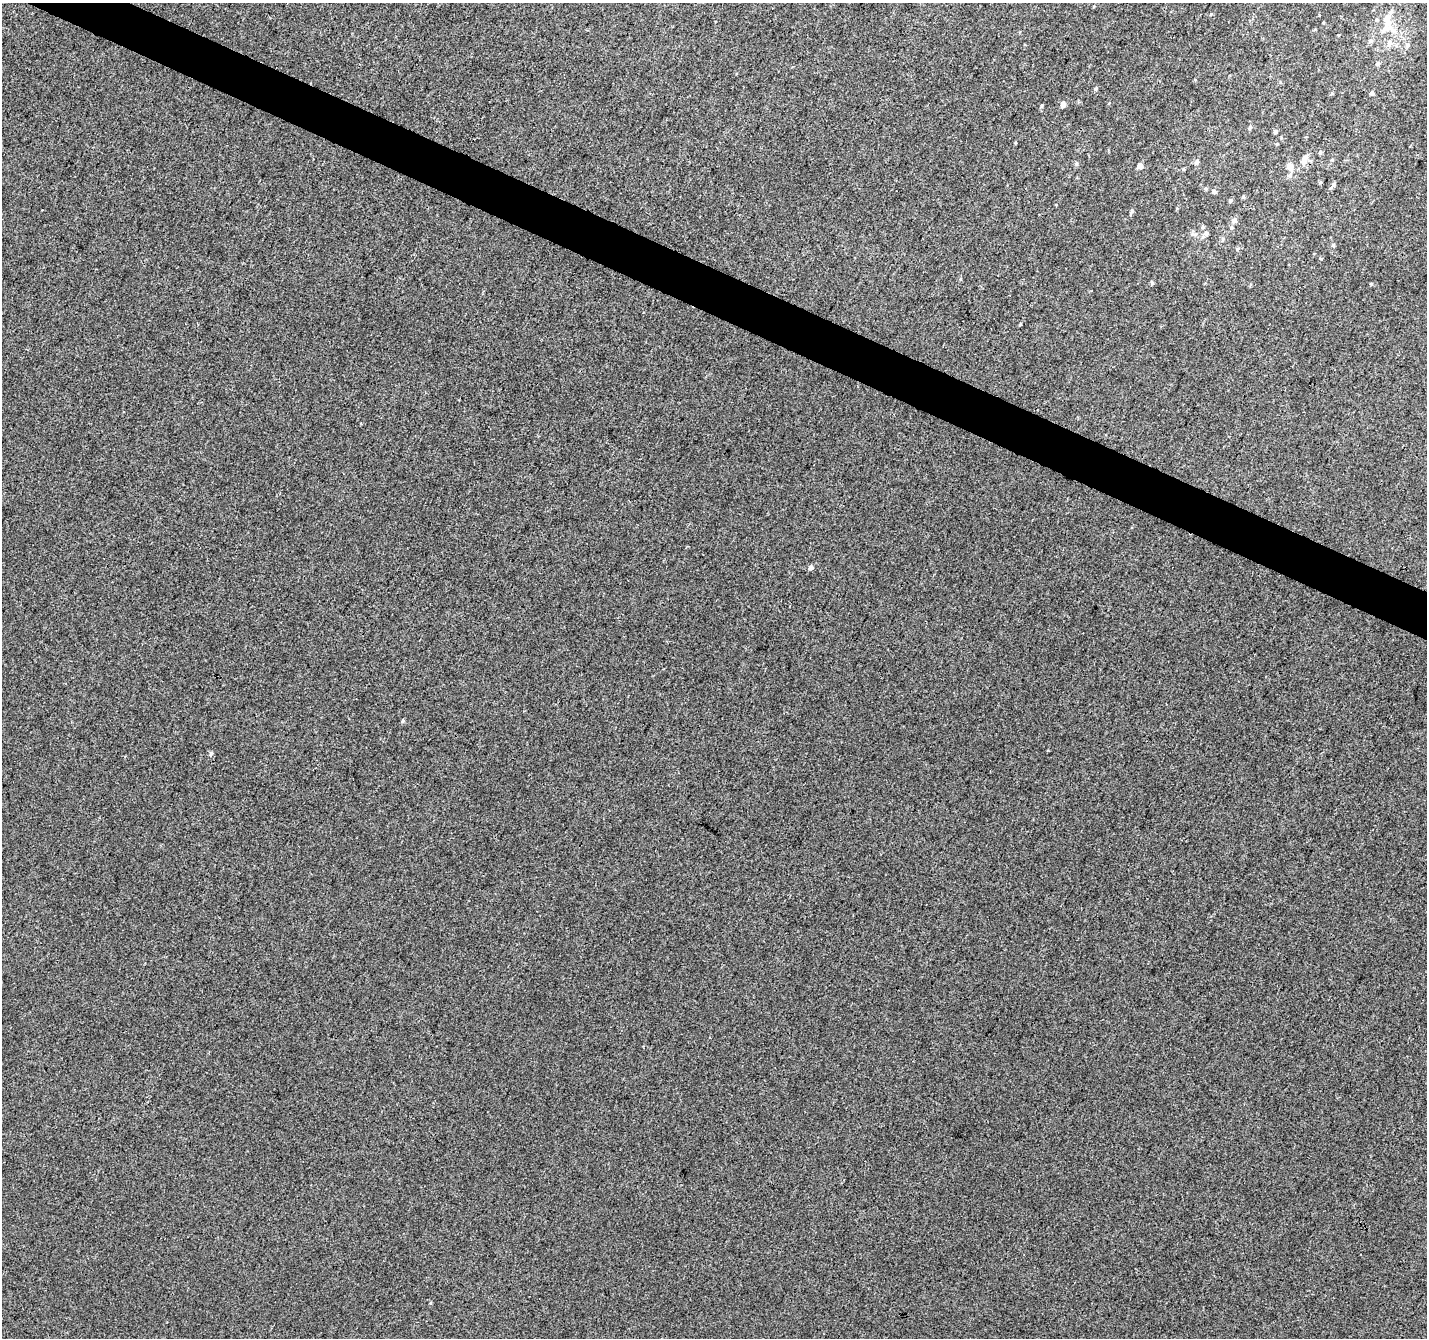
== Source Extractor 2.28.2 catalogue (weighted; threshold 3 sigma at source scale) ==
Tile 11 of 4 x 4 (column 3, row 3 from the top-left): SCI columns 2851-4275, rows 1540-2875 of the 5709 x 5816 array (HDU 1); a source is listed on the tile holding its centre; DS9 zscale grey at full resolution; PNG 1429 x 1340 px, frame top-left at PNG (2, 3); no overlay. Shown black and unused: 3% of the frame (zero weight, under 3 of 4 exposures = <1% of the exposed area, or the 3 px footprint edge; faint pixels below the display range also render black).
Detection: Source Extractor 2.28.2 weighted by HDU 2 'WHT'; one run over the whole footprint, this tile lists its part. Background 7.35e-04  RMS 0.0034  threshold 0.0153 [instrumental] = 3 sigma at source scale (4.5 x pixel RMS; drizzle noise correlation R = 1.50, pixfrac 1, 0.0396/0.0396 arcsec/px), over >= 5 px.
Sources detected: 40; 3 inside a brighter listed object's ellipse — not listed separately; the other 37 listed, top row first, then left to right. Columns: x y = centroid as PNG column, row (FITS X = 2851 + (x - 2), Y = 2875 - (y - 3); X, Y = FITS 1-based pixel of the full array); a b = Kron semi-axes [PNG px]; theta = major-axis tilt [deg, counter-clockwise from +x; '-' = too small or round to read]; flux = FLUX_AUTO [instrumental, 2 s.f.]
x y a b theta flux
1388 17 11 9 58 2.3
1390 28 11 8 -20 2.8
1370 41 6 6 - 0.81
1389 43 11 7 79 1.6
1407 45 6 5 - 0.69
1378 63 6 5 - 0.66
1096 89 6 4 23 0.47
1372 93 5 5 - 0.81
1063 104 5 4 - 1.9
1042 106 5 4 - 0.4
1250 127 6 4 74 0.59
1275 131 5 4 - 0.73
1320 152 5 4 - 0.51
1303 161 9 8 - 2.4
1196 162 7 5 67 0.93
1076 164 5 5 - 0.52
1140 166 5 5 - 2.5
1290 166 6 6 - 3
1289 176 6 6 - 0.86
1320 182 5 3 - 0.34
1334 184 6 5 - 0.52
1214 191 5 5 - 0.76
1243 196 5 4 - 0.37
1230 201 5 4 - 0.56
1132 211 6 4 74 0.56
1234 220 6 6 - 1.2
1203 227 5 4 - 0.47
1231 227 6 5 - 0.61
1206 233 7 6 - 0.86
1223 239 6 3 72 0.43
1237 249 5 5 - 0.4
1152 282 6 4 -70 0.45
1020 324 4 3 - 0.35
811 567 6 5 - 1.1
403 721 5 4 - 0.48
211 754 6 5 - 0.57
430 1303 5 3 - 0.32
Unlisted compact peaks at least as high as the median listed source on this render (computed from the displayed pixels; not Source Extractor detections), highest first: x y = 1211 14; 1371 284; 1321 259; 960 279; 1206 189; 1015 143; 1333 245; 1048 750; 1323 23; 1183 169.